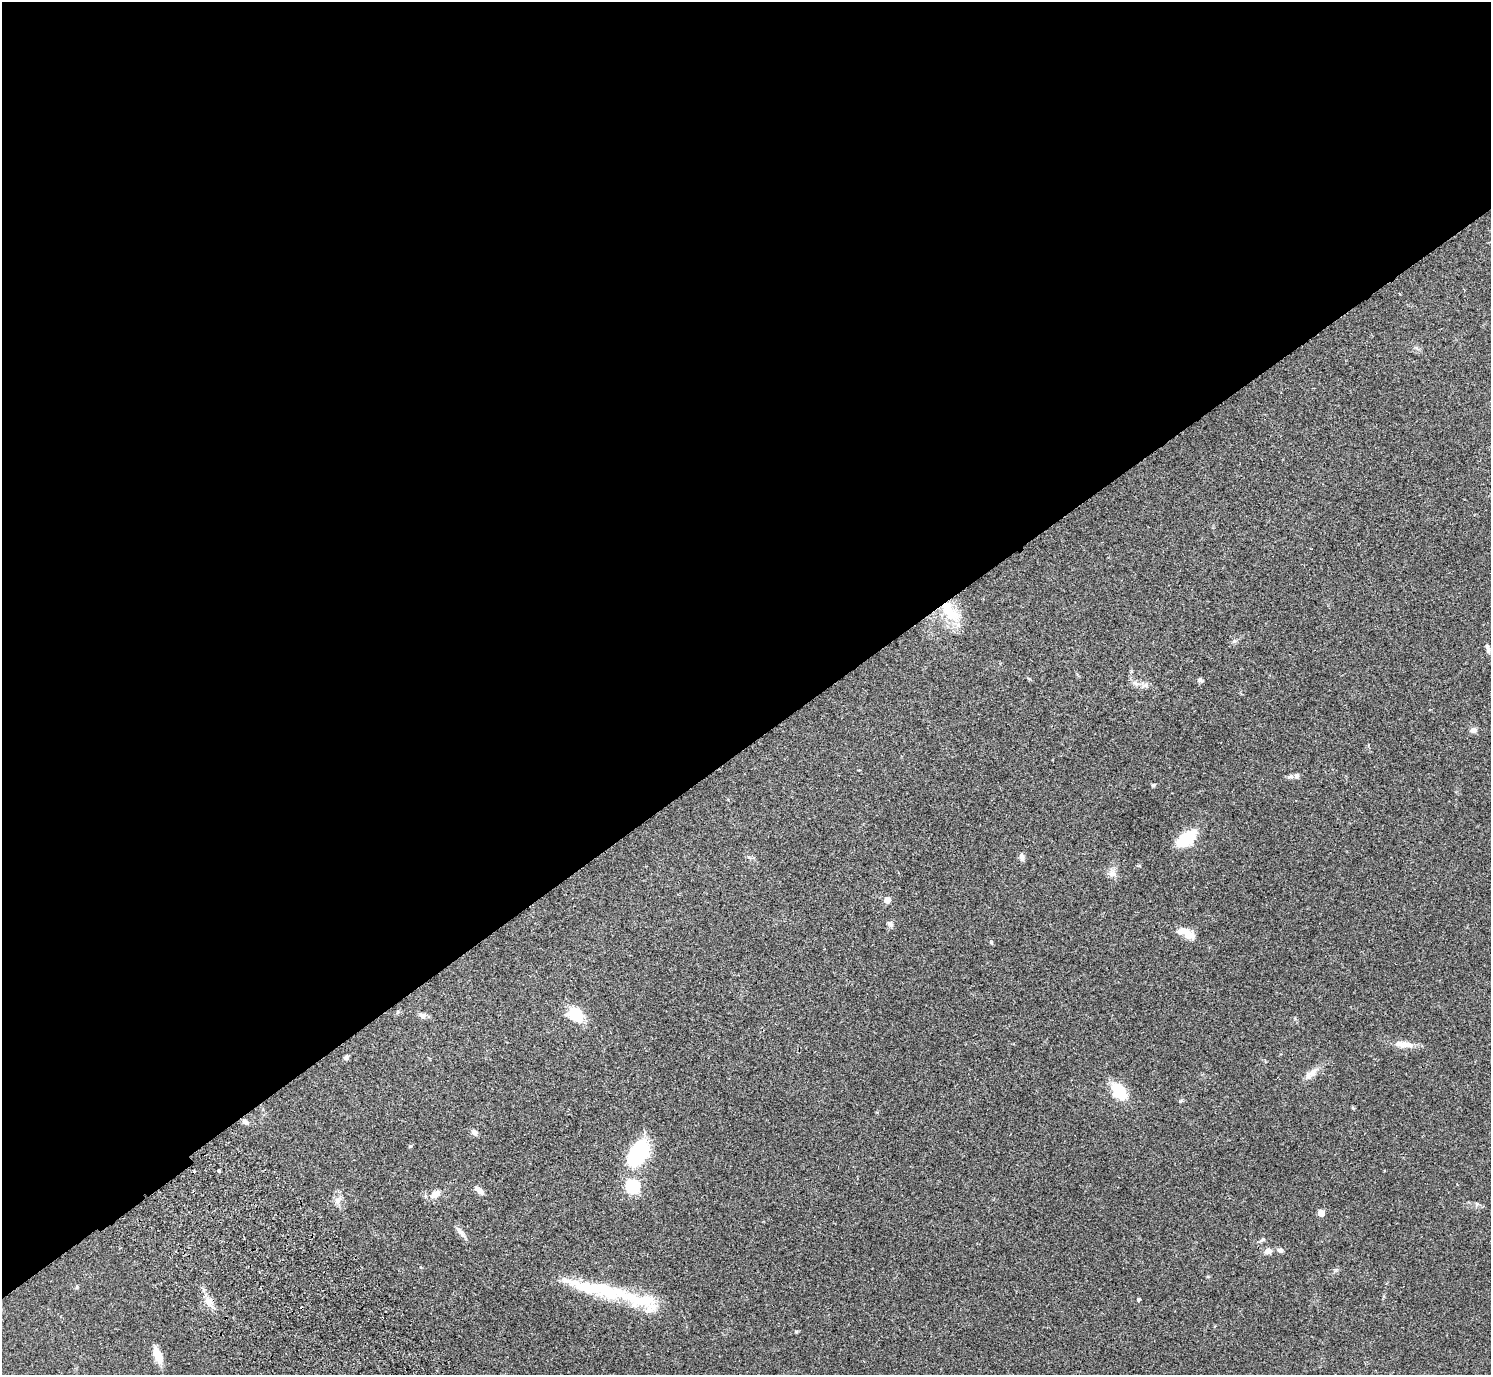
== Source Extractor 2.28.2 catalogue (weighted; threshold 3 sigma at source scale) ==
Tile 2 of 4 x 4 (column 2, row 1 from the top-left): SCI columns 1536-3024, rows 4323-5695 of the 6052 x 6035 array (HDU 1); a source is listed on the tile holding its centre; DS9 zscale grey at full resolution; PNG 1493 x 1377 px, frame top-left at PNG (2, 2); no overlay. Shown black and unused: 54% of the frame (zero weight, under 2 of 3 exposures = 3% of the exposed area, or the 3 px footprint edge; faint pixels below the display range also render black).
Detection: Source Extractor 2.28.2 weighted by HDU 2 'WHT'; one run over the whole footprint, this tile lists its part. Background 0.0812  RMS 0.0059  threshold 0.0267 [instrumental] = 3 sigma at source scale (4.5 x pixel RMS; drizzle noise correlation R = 1.50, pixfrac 1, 0.05/0.05 arcsec/px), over >= 5 px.
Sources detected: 51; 1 inside a brighter object's white glare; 1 cosmic-ray / hot-pixel residue — not listed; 4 inside a brighter listed object's ellipse — not listed separately; the other 45 listed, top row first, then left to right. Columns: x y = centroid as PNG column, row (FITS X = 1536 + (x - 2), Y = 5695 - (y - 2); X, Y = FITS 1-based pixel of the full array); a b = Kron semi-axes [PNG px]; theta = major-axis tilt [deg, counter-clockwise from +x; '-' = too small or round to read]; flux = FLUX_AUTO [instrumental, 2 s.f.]
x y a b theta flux
950 612 34 17 -48 19
1234 641 6 6 - 1.1
1488 648 12 5 -76 1.9
1200 680 7 6 - 1.2
1135 683 10 7 -30 2.8
1145 685 8 6 22 1.9
1474 730 9 7 0 2.3
859 770 3 3 - 0.43
1290 776 9 6 -9 1.7
1153 785 5 4 - 1
1186 838 15 8 37 37
1022 857 11 6 -81 2
1112 873 14 9 64 3.4
887 900 5 5 - 5.7
890 924 9 7 -45 1.7
1189 934 16 10 -35 6.7
991 942 5 4 - 0.65
575 1014 14 11 -34 19
423 1015 10 7 -1 2.3
1403 1044 24 8 -5 6.9
346 1057 7 5 52 1.3
1310 1074 23 8 42 4.9
1120 1092 15 9 -53 26
1353 1108 6 3 -70 0.54
245 1121 8 6 -33 1.6
474 1132 9 7 -46 1.9
638 1153 29 17 58 44
194 1171 3 3 - 0.78
218 1171 4 3 - 3.6
633 1186 6 6 - 83
479 1191 13 6 -45 2.9
435 1194 13 9 34 4.7
337 1201 11 5 -90 2.3
1477 1204 6 5 - 1.1
1321 1213 5 5 - 7.8
460 1232 18 6 -50 3
1263 1240 8 5 31 1.1
1280 1250 6 6 - 1.9
1268 1251 8 7 - 3.1
77 1287 6 4 89 0.65
637 1299 102 17 -11 37
1138 1299 4 3 - 2.8
208 1301 13 10 -41 4.7
796 1331 6 4 1 0.64
158 1356 16 7 -68 11
Overlapping masked pixels (flux is a lower limit): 1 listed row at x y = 950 612
Unlisted compact peaks at least as high as the median listed source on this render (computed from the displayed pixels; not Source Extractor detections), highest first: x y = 1180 1101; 1336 1270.